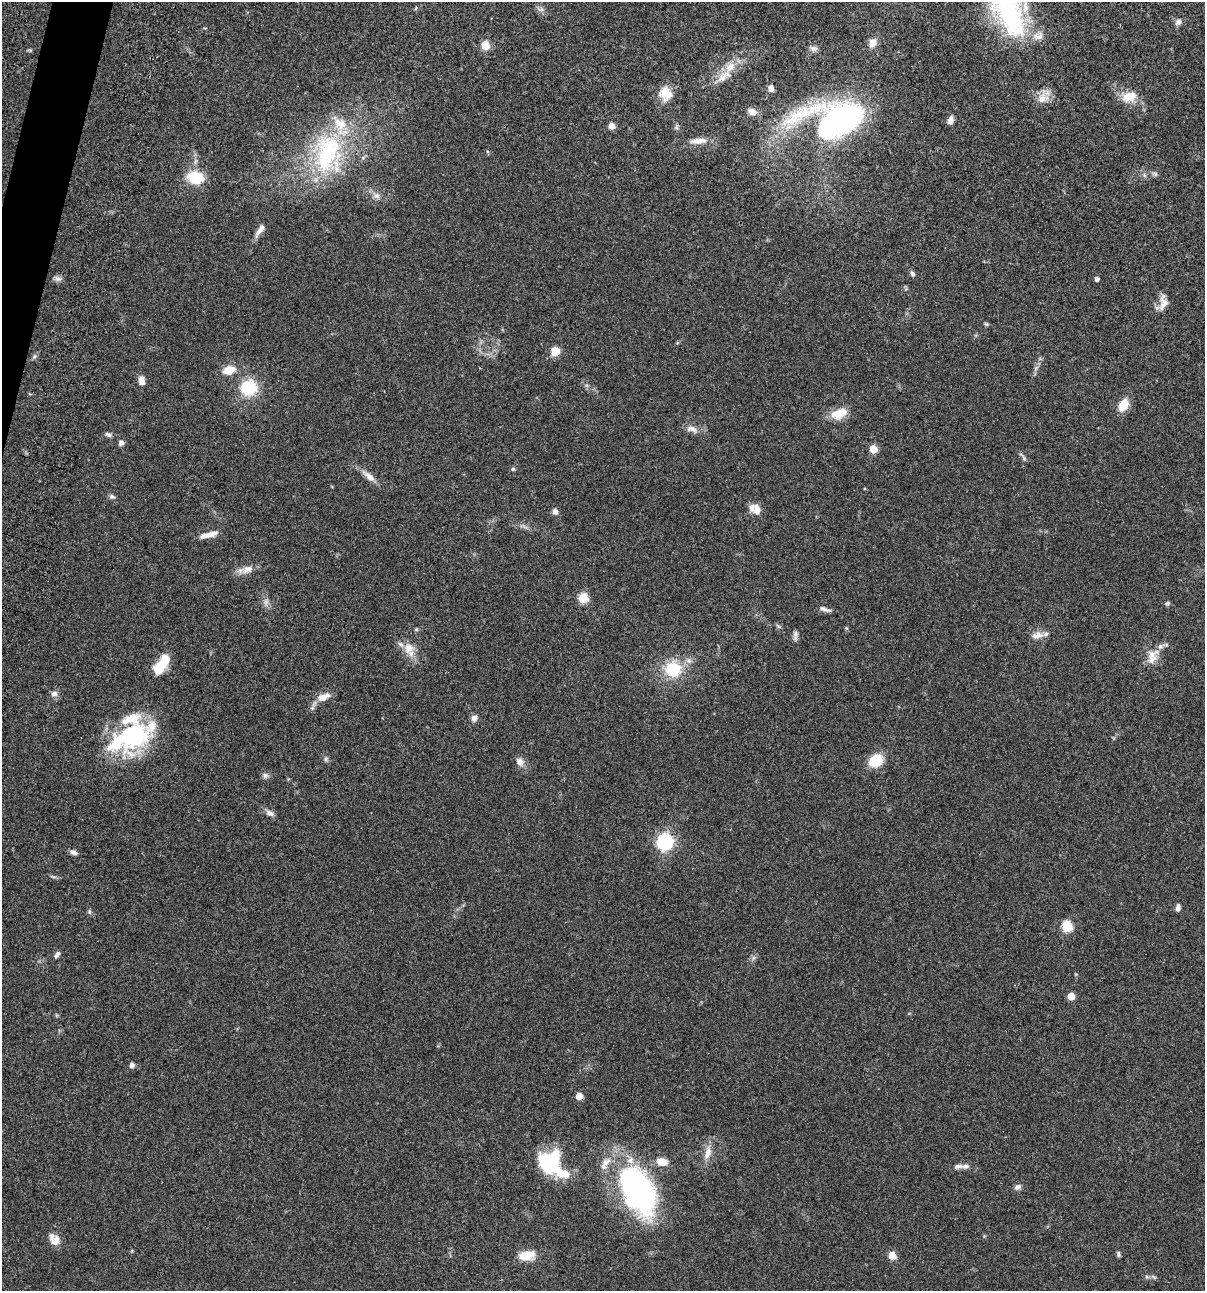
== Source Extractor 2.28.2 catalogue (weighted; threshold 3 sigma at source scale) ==
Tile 11 of 4 x 4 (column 3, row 3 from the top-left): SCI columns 2641-3843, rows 1408-2696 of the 5405 x 5390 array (HDU 1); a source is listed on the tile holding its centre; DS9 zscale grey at full resolution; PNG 1207 x 1293 px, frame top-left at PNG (2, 2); no overlay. Shown black and unused: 1% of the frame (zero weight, under 3 of 4 exposures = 9% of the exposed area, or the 3 px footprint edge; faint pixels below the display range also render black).
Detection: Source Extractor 2.28.2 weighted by HDU 2 'WHT'; one run over the whole footprint, this tile lists its part. Background 0.0467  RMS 0.0052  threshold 0.0236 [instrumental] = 3 sigma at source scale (4.5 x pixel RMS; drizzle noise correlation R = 1.50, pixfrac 1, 0.05/0.05 arcsec/px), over >= 5 px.
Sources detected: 106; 1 too faint to see at this stretch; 3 inside a brighter object's white glare — not listed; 13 inside a brighter listed object's ellipse — not listed separately; the other 89 listed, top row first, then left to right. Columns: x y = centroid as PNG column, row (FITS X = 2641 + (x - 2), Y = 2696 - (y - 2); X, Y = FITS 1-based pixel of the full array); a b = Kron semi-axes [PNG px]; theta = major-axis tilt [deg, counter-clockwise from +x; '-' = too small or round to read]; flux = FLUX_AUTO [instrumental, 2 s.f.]
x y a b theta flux
541 9 9 6 -7 1.5
1009 12 54 29 -69 77
1178 22 10 8 38 2
872 43 12 9 54 3.8
485 45 5 5 - 16
813 48 10 7 -8 1.9
724 76 29 12 37 8.5
771 88 7 6 - 2.7
665 94 18 16 -78 8.1
1043 97 21 12 52 5.6
1129 97 20 12 11 8.2
752 112 10 7 -15 4.1
838 120 41 23 2 200
950 120 9 6 69 2.4
612 126 7 7 - 2.8
696 141 17 9 5 3.9
326 156 58 29 79 51
1155 174 8 6 -15 1.2
1144 175 6 4 -72 0.82
195 177 16 12 -10 17
376 196 10 7 6 2.3
260 230 20 6 57 3.4
913 274 6 6 - 1.3
57 278 12 6 -17 1.8
1097 279 4 4 - 1.7
1163 303 23 11 84 4.9
986 324 6 5 - 0.7
555 351 8 7 - 7.1
34 356 6 5 - 0.96
1036 368 7 4 71 1.1
229 370 13 9 18 7.5
141 381 11 7 -80 3
249 388 15 14 - 21
1123 405 12 8 60 9.8
839 414 21 12 20 8.3
692 429 17 8 -16 3.6
108 434 9 5 -27 1.2
121 443 6 6 - 1.7
873 449 5 5 - 10
1024 458 7 5 -68 1.1
513 469 5 5 - 0.76
369 476 21 8 -39 4.1
112 497 8 6 -22 1.2
757 510 14 9 -88 4.4
555 511 7 6 - 2.1
209 535 22 6 15 4.7
247 569 19 10 17 4.8
583 598 6 5 - 24
1167 603 7 5 20 0.82
824 609 17 5 -15 2.1
779 627 6 4 -20 0.73
416 629 5 4 - 0.69
795 634 10 7 78 1.7
1037 635 16 9 9 3.7
408 648 15 14 - 6.4
1152 656 23 13 74 6.9
160 667 17 11 55 12
673 669 17 16 - 19
54 694 9 7 10 2
323 697 18 9 22 5.2
474 718 9 7 41 2.2
133 738 47 33 31 49
326 759 7 5 46 0.92
876 760 14 10 36 14
520 762 11 10 - 3
265 775 8 7 - 1.6
270 813 12 7 -29 2.2
665 842 7 7 - 140
74 852 9 5 -16 1.9
1178 908 8 5 82 1.9
89 912 6 4 -89 0.79
1067 926 6 5 - 31
57 954 9 5 51 1.5
753 958 7 4 71 1
1071 996 5 5 - 8.5
132 1065 6 6 - 1.6
579 1096 5 5 - 5.8
708 1153 20 9 76 5.3
606 1162 16 9 37 4.4
662 1162 12 8 -9 6.2
550 1163 24 20 -53 42
958 1166 14 6 9 2.1
1018 1187 9 7 23 1.8
638 1190 47 26 -62 130
54 1239 16 12 -55 4.5
1118 1254 7 4 -89 0.95
527 1255 17 10 8 9.8
892 1256 5 5 - 9.9
1147 1277 6 4 -44 0.77
Isophote crosses this tile's border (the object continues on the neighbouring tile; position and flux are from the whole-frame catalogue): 1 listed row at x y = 1009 12